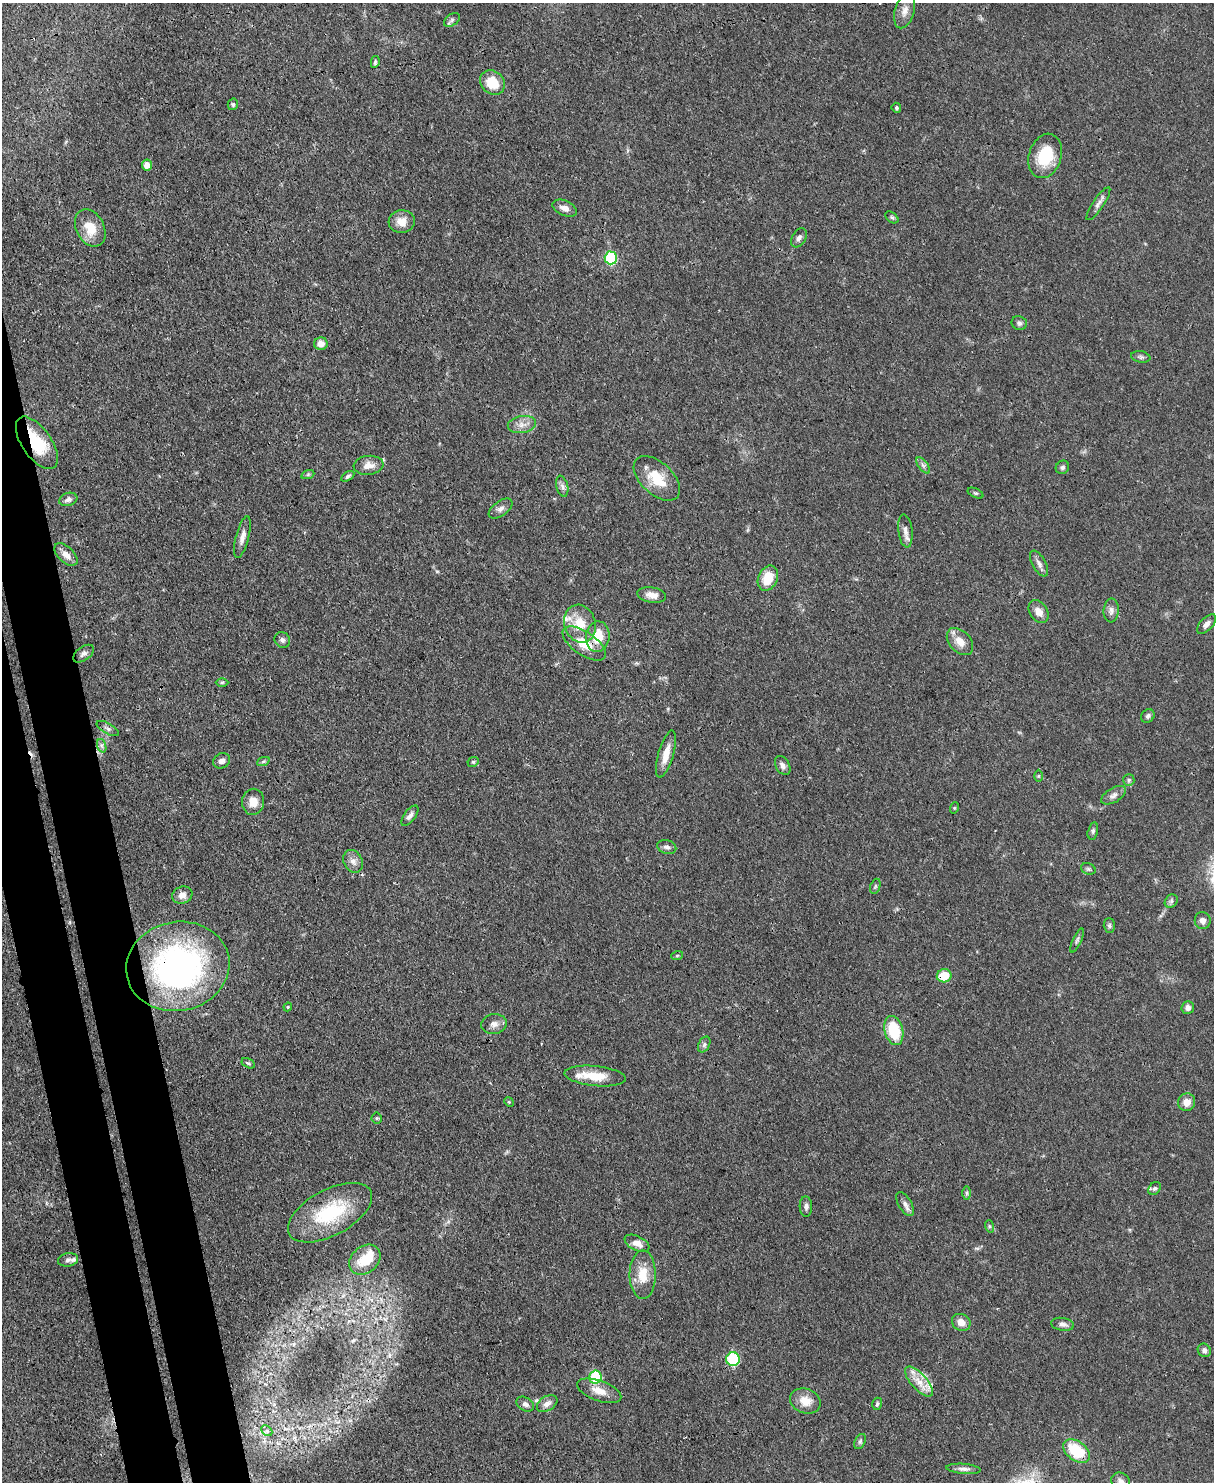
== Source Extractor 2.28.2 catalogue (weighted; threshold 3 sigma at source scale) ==
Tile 7 of 4 x 3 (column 3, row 2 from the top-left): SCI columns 2499-3710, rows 1693-3172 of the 4993 x 4978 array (HDU 1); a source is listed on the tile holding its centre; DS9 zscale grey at full resolution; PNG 1216 x 1484 px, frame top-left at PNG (2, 3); each listed source drawn as its Kron ellipse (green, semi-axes under 4 px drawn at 4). Shown black and unused: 6% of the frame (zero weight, under 3 of 4 exposures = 9% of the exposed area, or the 3 px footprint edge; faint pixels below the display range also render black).
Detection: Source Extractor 2.28.2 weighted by HDU 2 'WHT'; one run over the whole footprint, this tile lists its part. Background 0.0552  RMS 0.0038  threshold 0.0172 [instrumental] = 3 sigma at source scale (4.5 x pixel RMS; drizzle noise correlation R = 1.50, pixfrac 1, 0.05/0.05 arcsec/px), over >= 5 px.
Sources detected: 118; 1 inside a brighter object's white glare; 1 cosmic-ray / hot-pixel residue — neither listed nor drawn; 7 inside a brighter listed object's ellipse — not listed separately; the other 109 listed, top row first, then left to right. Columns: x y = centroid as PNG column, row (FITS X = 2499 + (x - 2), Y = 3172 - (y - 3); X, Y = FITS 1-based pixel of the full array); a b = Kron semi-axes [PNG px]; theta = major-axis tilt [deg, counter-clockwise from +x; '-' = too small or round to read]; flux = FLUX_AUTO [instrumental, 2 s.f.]
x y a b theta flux
905 11 18 9 73 3.1
452 20 9 5 36 1
375 62 6 4 81 0.67
492 83 13 11 -44 8.9
233 104 6 5 - 0.69
896 108 5 4 - 0.63
1045 156 23 16 71 14
147 165 5 5 - 2.8
1098 204 19 5 56 1.9
565 208 13 7 -24 2.4
892 217 7 5 -39 0.68
402 222 13 11 6 3.9
90 228 20 14 -62 8
799 238 10 6 59 1.4
611 258 6 6 - 35
1019 323 8 6 -21 1.1
321 344 6 6 - 3.1
1141 357 10 5 -9 0.93
522 425 14 8 9 2.9
37 443 30 14 -55 16
368 465 15 9 5 3.3
923 465 9 4 -54 1.1
1062 467 7 6 - 0.94
308 474 7 4 19 0.62
348 476 7 4 31 0.77
657 478 28 16 -43 11
562 486 11 5 -76 1.4
975 493 8 4 -26 0.64
68 499 9 6 17 1.5
501 509 14 7 36 1.8
905 531 16 7 -83 2.3
242 537 21 6 76 2.7
66 555 14 8 -43 3.1
1039 564 14 6 -61 1.9
768 578 13 9 66 8.5
652 595 14 7 -10 3.3
1111 610 12 7 86 1.8
1039 612 12 8 -55 3.2
580 624 19 15 -73 8.5
1206 624 12 6 46 1.6
598 637 15 11 83 9.1
282 640 8 7 - 1.3
960 642 16 10 -48 4.3
584 644 25 11 -34 8.4
83 654 12 6 36 1.4
222 682 6 4 1 0.54
1148 716 7 6 - 1.1
108 729 12 5 -29 1.3
102 746 7 4 -71 1
666 754 24 7 74 5
221 761 9 7 28 1.9
263 762 6 4 20 0.66
473 762 6 4 25 0.64
783 765 10 7 -60 1.6
1038 776 6 4 89 0.47
1129 780 6 5 - 0.72
1114 795 13 7 30 2
253 802 13 11 81 4.2
954 808 5 3 - 0.38
410 816 12 5 54 1.5
1093 831 9 5 78 0.87
667 847 10 6 -14 1.4
353 861 12 9 -62 2.4
1088 869 7 5 -21 0.78
875 886 8 5 71 0.67
182 895 10 8 19 2.6
1171 901 7 6 - 1
1203 921 8 8 - 2.3
1109 926 7 5 -88 0.84
1077 940 13 4 66 0.89
677 956 6 4 20 0.46
178 966 52 44 12 110
944 976 7 6 - 10
288 1007 4 3 - 0.41
1188 1007 6 6 - 1.7
494 1024 13 10 8 2.4
894 1030 15 9 -75 16
704 1045 8 5 63 0.97
248 1063 7 4 -29 0.64
595 1076 30 10 -6 8.9
509 1102 5 4 - 0.39
1187 1102 9 8 - 3.3
377 1118 5 5 - 0.52
1155 1188 7 5 42 0.81
967 1193 7 4 -90 0.71
905 1204 13 6 -59 1.9
806 1207 10 6 -89 1.3
330 1213 46 23 28 27
989 1226 6 4 -72 0.52
637 1243 13 7 -26 2.9
68 1260 10 6 9 1.3
365 1260 17 13 40 9.9
643 1275 24 13 90 8
961 1322 10 8 -30 3.2
1063 1324 11 6 -9 1.5
1204 1350 7 6 - 1.4
733 1359 7 6 - 26
595 1377 6 6 - 22
919 1382 19 8 -48 4.5
599 1391 23 10 -19 4.8
805 1401 15 12 -22 5.4
525 1404 9 6 -30 1.4
547 1404 11 7 33 2.3
877 1404 6 4 74 0.65
267 1431 6 4 -44 0.77
860 1441 8 5 63 0.83
1076 1451 15 9 -36 17
964 1469 17 5 -4 1.8
1121 1481 9 8 - 1.8
Overlapping masked pixels (flux is a lower limit): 5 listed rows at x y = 37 443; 598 637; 584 644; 178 966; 944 976
Isophote crosses this tile's border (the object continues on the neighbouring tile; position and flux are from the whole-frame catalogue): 1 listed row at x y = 1121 1481